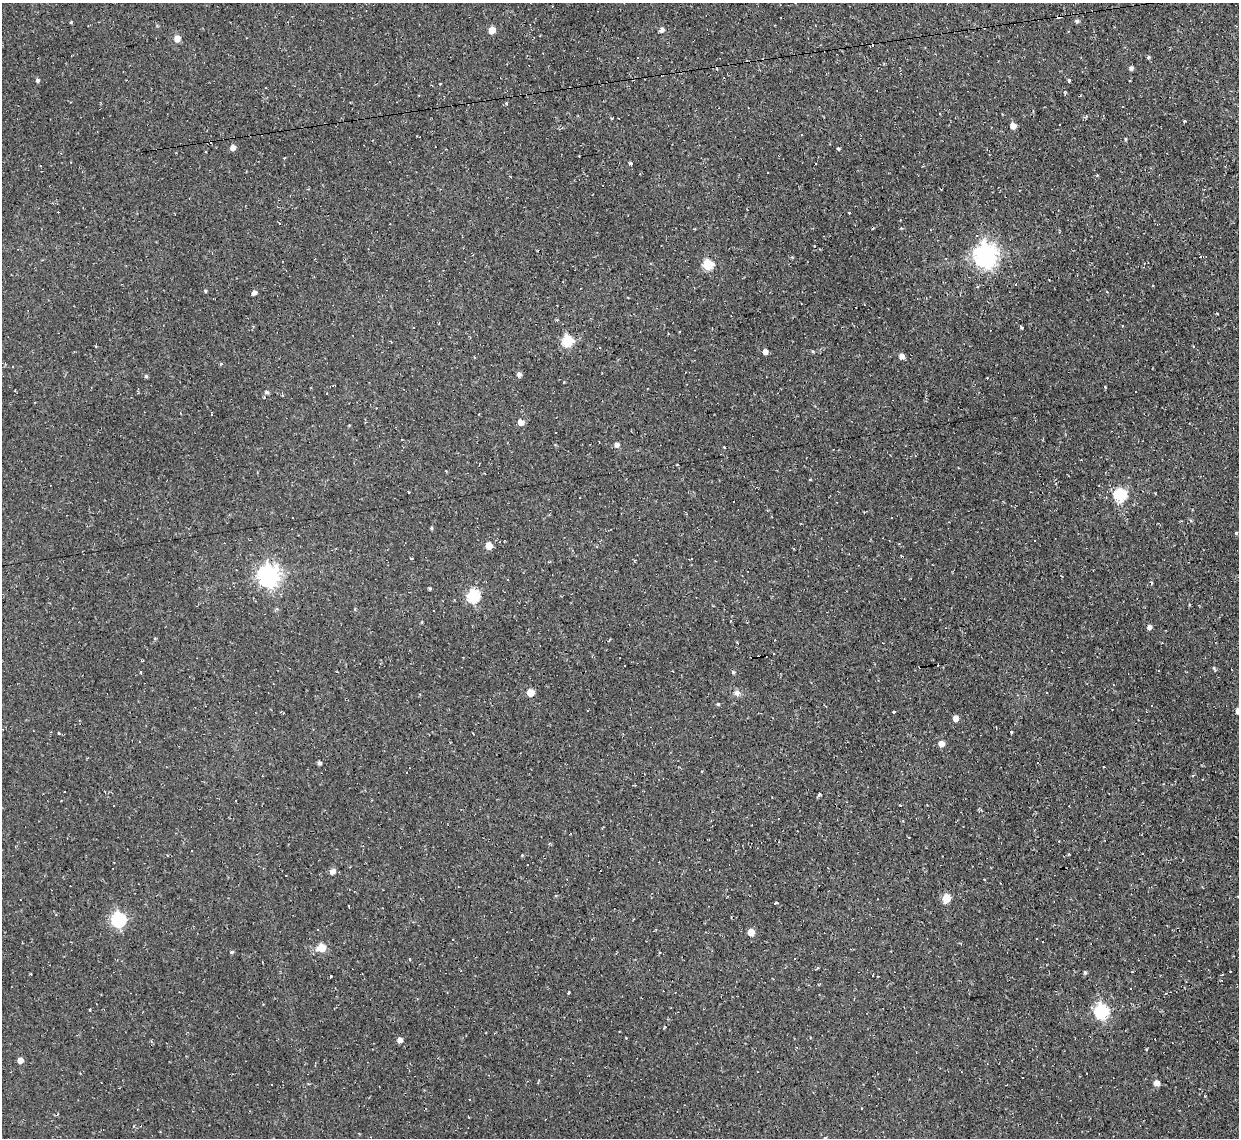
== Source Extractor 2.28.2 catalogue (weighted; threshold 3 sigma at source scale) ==
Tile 10 of 4 x 4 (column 2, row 3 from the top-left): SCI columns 1238-2474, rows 1268-2403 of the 4948 x 4925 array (HDU 1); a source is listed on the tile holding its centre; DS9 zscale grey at full resolution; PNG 1241 x 1140 px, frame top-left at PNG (2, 3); no overlay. Shown black and unused: <1% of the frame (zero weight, under 2 of 3 exposures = <1% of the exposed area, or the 3 px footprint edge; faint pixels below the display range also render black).
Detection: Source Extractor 2.28.2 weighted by HDU 2 'WHT'; one run over the whole footprint, this tile lists its part. Background 0.146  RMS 0.0073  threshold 0.0329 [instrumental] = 3 sigma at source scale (4.5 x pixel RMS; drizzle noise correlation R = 1.50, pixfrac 1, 0.05/0.05 arcsec/px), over >= 5 px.
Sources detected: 138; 51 cosmic-ray / hot-pixel residue — not listed; the other 87 listed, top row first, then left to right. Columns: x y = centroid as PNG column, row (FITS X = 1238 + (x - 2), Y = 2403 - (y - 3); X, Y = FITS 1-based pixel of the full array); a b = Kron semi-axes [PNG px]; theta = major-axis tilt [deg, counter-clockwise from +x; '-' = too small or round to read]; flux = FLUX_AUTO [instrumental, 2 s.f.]
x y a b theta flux
1077 21 6 5 - 1.6
71 22 4 3 - 0.63
492 30 5 5 - 9.2
661 30 5 5 - 3
177 39 5 4 - 9.8
638 57 3 3 - 1.2
1148 57 4 4 - 1.1
1131 68 4 4 - 2
38 80 4 4 - 1.7
1069 80 4 3 - 1.5
441 84 3 3 - 0.89
506 103 4 3 - 1.2
1123 107 3 3 - 1.9
1184 121 3 2 - 0.83
1013 126 5 5 - 6.2
1125 139 4 3 - 0.75
233 147 5 5 - 4.7
838 149 4 3 - 0.91
630 164 3 3 - 10
849 213 3 2 - 0.67
985 255 8 8 - 580
708 265 6 6 - 42
1016 284 3 2 - 2.1
205 291 4 4 - 0.8
254 292 6 5 - 2.7
414 327 3 2 - 0.58
1021 327 5 2 - 1
567 341 6 6 - 57
765 351 5 5 - 4
901 356 5 5 - 4.4
221 364 4 4 - 0.76
519 374 5 4 - 2.8
146 376 5 4 - 1.2
1105 387 3 3 - 0.63
1136 391 3 3 - 2.2
266 392 6 4 0 1.5
521 422 5 5 - 6.5
616 445 5 5 - 3.2
724 447 3 2 - 0.49
1120 495 6 6 - 71
431 528 4 4 - 0.85
1236 533 4 4 - 0.83
1034 541 2 2 - 0.58
489 546 5 5 - 12
412 558 3 2 - 0.54
691 559 3 2 - 0.61
269 576 8 7 - 440
473 596 6 6 - 80
277 609 5 5 - 0.99
1149 627 6 5 - 2.1
1214 669 8 3 -65 1
141 672 4 3 - 0.84
733 672 5 4 - 1.1
530 692 5 5 - 13
737 693 8 8 - 2.9
1047 693 3 3 - 1.5
718 704 5 4 - 0.84
1238 711 5 5 - 4.8
893 712 3 2 - 0.8
956 718 5 5 - 4.8
1011 732 3 3 - 1
59 733 4 3 - 0.67
941 744 5 5 - 5.3
319 763 4 3 - 1.8
1069 854 3 3 - 0.72
522 855 4 4 - 0.58
332 871 5 5 - 5.6
946 898 6 5 - 20
775 903 4 2 - 1.1
348 906 3 2 - 1
118 920 6 6 - 130
751 932 5 5 - 10
322 948 6 5 - 21
232 952 5 4 - 1
795 958 3 3 - 1.8
1085 972 5 4 - 1.2
330 976 3 3 - 3.3
1131 989 3 3 - 4
568 992 3 3 - 13
1101 1011 8 6 -78 110
626 1038 3 2 - 0.57
400 1040 5 5 - 4.1
1146 1049 4 3 - 0.63
20 1060 5 5 - 5.9
1156 1083 5 4 - 6.1
862 1108 3 2 - 0.54
825 1137 4 3 - 0.58
Isophote crosses this tile's border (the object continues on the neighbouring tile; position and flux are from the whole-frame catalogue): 1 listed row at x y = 1238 711